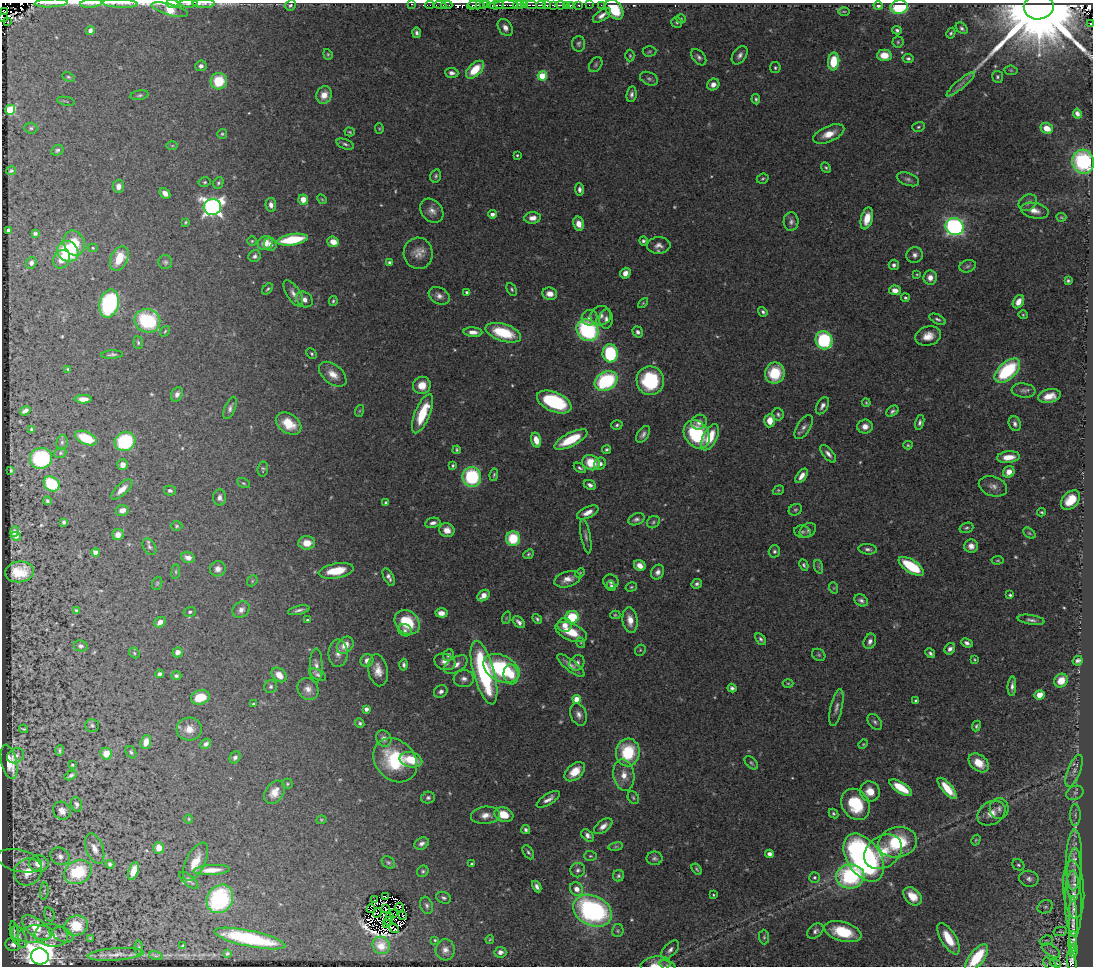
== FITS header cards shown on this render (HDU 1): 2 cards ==
NAXIS1  =                 1091
NAXIS2  =                  964

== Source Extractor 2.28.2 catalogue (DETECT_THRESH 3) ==
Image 1091 x 964 px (HDU 1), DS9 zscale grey, 1 PNG px = 1 image px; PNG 1095 x 968 px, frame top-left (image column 1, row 964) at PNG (2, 3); each listed source drawn as its Kron ellipse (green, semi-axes under 4 px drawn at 4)
Background 0.616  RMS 0.036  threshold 0.109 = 3 sigma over >= 5 px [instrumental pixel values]
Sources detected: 583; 14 with non-positive FLUX_AUTO (blend fragments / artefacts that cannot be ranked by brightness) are neither listed nor drawn; of the other 569, the 500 brightest by FLUX_AUTO listed and drawn (69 fainter detections omitted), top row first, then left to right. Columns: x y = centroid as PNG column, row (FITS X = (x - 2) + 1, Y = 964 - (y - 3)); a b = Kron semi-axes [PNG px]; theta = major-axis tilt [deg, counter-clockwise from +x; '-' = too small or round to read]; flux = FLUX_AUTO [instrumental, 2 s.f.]
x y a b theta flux
51 3 17 2 2 7.5
91 3 11 3 5 5.7
120 3 18 4 -3 9.4
172 3 6 2 -4 31
189 3 9 3 1 4.5
204 4 11 3 0 5.3
412 4 3 2 - 3.7
487 4 4 2 - 19
524 4 3 2 - 38
547 4 3 2 - 79
290 5 6 5 - 4.9
430 5 4 2 - 6.4
440 5 6 3 -5 8.8
447 5 5 2 - 28
472 5 5 2 - 75
476 5 8 2 -3 67
483 5 2 2 - 11
497 5 7 3 13 100
506 5 12 3 1 68
518 5 5 2 - 39
531 5 6 2 -2 120
541 5 5 2 - 66
553 5 3 2 - 160
560 5 5 3 - 65
567 5 3 2 - 28
570 5 3 3 - 31
578 5 3 3 - 28
589 5 2 2 - 3.7
601 5 2 2 - 8.7
878 6 4 4 - 6.6
899 7 9 6 7 160
1039 7 15 12 8 58000
170 10 19 5 -15 160
614 10 11 7 -52 77
3 11 3 3 - 120
844 11 5 3 - 2.8
602 15 10 5 35 14
3 18 3 2 - 55
681 19 5 4 - 2.9
8 21 3 2 - 3.6
677 22 5 5 - 4.4
1091 23 3 3 - 8.9
505 28 9 6 -56 15
962 28 7 4 -45 6.1
897 30 5 4 - 6
90 31 4 4 - 9
417 33 5 4 - 6.7
951 33 5 4 - 4.7
898 42 5 5 - 4
579 44 8 6 87 6.5
650 51 7 5 2 4.4
328 54 5 4 - 3.2
740 55 10 6 54 11
884 55 7 6 - 40
630 56 6 4 89 3.5
699 57 9 6 -51 8
908 59 5 4 - 5.4
834 61 9 5 85 73
596 65 8 6 53 5.3
201 66 6 5 - 10
775 68 5 5 - 4.2
475 70 11 6 45 60
1011 70 6 4 -7 3.4
452 73 7 5 -5 10
542 76 4 4 - 100
68 77 6 4 -26 3.7
998 77 6 5 - 5
649 79 9 6 -23 7.8
219 81 8 8 - 97
713 84 6 5 - 16
961 84 18 4 40 12
632 94 8 5 81 8.6
139 95 9 4 9 5.6
324 95 9 7 69 27
756 99 5 3 - 4.5
66 101 9 2 -11 3
10 110 5 5 - 150
1077 114 5 4 - 9.7
918 127 6 4 17 4.3
31 128 6 5 - 4.7
1047 128 6 5 - 33
379 129 5 4 - 2.8
350 132 5 4 - 3.6
222 134 5 5 - 3.9
829 134 16 8 23 33
345 144 9 5 -21 6.9
172 146 6 4 0 2.9
57 150 6 5 - 6.1
517 155 4 3 - 3.5
1083 162 12 10 -76 270
826 167 6 4 -48 4.2
11 171 5 4 - 4.8
436 176 6 5 - 5.2
763 179 6 5 - 4.1
908 179 11 6 -19 8.6
205 182 6 5 - 4.1
218 183 6 5 - 4.5
118 186 7 6 - 15
579 189 6 4 -84 8.3
165 193 6 4 -49 13
303 199 5 5 - 33
322 199 5 4 - 2.9
1028 203 10 7 33 11
271 205 7 5 -83 13
212 207 9 8 - 1200
432 211 13 10 -49 19
1035 211 14 7 -12 22
492 214 4 4 - 12
1061 217 5 3 - 3.4
532 218 8 6 4 18
867 218 11 6 76 39
186 222 4 3 - 2.9
791 222 9 7 88 10
579 224 7 5 -77 26
955 227 9 8 - 700
8 230 3 3 - 5.6
35 233 4 3 - 6.2
292 240 15 5 9 150
252 241 4 4 - 3.1
643 241 5 4 - 5.7
333 242 6 5 - 37
74 243 13 10 -66 62
265 243 8 6 36 34
270 244 6 6 - 11
659 245 12 8 1 16
93 248 5 4 - 4.3
68 251 11 10 - 170
418 253 16 14 -84 29
915 255 8 8 - 11
255 256 6 5 - 7.3
119 258 13 8 64 66
62 259 10 8 58 27
165 262 7 7 - 6.1
31 263 6 5 - 9.8
390 263 4 4 - 6
894 265 5 5 - 7.5
968 266 8 6 17 6.5
625 273 5 5 - 17
917 274 4 3 - 2.8
930 278 7 6 - 18
1068 281 4 4 - 4.6
268 289 6 3 47 3.8
512 289 7 4 -60 4.4
895 290 6 5 - 19
467 292 4 3 - 4.5
293 293 15 6 -58 16
550 294 7 6 - 22
439 296 11 8 -29 15
905 298 4 4 - 4.2
304 299 9 7 -37 16
333 301 5 3 - 4.2
1018 302 7 5 58 23
643 303 6 3 45 3
109 304 14 9 76 430
763 312 5 4 - 5.4
1023 315 4 4 - 3
601 316 10 9 - 16
590 318 8 7 - 13
606 319 9 6 -90 12
938 319 9 4 -26 6.3
147 321 13 11 -18 220
587 330 12 10 -43 360
165 331 6 3 54 3.1
473 332 9 5 -3 18
638 332 6 5 - 8.5
503 333 18 8 -18 130
928 336 13 9 17 31
824 340 9 8 - 220
138 343 6 4 -83 4.8
610 353 9 7 -87 200
312 354 6 4 -47 4
112 355 11 4 2 6.6
68 369 3 3 - 4
1007 371 15 8 43 220
775 373 10 9 - 95
333 374 16 9 -39 32
606 381 12 9 30 240
650 381 14 13 - 190
422 385 9 8 - 35
1024 390 12 7 -6 10
177 394 8 5 62 11
1049 396 11 6 12 33
83 399 8 4 0 17
554 402 18 9 -23 220
866 403 4 3 - 2.8
822 406 9 5 61 11
230 408 12 5 67 9.6
25 411 6 4 34 12
359 411 6 4 71 3.1
892 411 7 4 34 6.4
422 414 21 7 67 100
778 414 6 5 - 5.4
770 421 6 5 - 33
699 422 8 7 - 15
920 422 8 4 76 7
288 424 14 9 -35 55
1015 424 7 6 - 8.9
617 425 6 4 18 5
865 426 8 7 - 18
804 427 13 6 58 12
32 430 4 3 - 5.2
643 434 9 5 55 11
697 434 15 12 -55 210
710 437 14 7 63 63
86 438 11 6 -23 83
536 440 7 5 -74 30
571 440 18 6 27 100
125 441 10 9 - 210
62 442 7 5 77 5.4
908 445 4 4 - 3.2
607 449 5 4 - 4.6
457 450 4 3 - 4.1
60 453 6 5 - 3.7
828 454 11 5 -50 12
1008 457 11 6 6 35
41 458 11 10 - 220
591 463 9 7 -21 66
600 464 6 5 - 12
123 465 5 5 - 17
453 465 4 4 - 4.5
580 468 7 3 -35 5.8
263 469 7 5 82 5.3
11 471 3 3 - 2.9
1009 472 6 5 - 26
494 475 6 4 81 3.8
802 476 8 4 54 18
472 477 10 9 - 210
243 483 7 4 -27 4.1
52 484 8 7 - 140
590 485 6 4 -25 9.4
993 486 14 9 -18 16
122 489 13 5 43 20
778 490 6 4 21 3.4
170 491 6 5 - 6.6
220 498 8 6 -87 10
1071 500 11 7 46 50
47 501 4 3 - 4.3
386 503 4 3 - 5.7
122 510 6 5 - 18
795 510 7 5 29 5
588 512 11 5 25 19
1042 512 4 3 - 3.5
636 519 8 5 21 8.2
64 522 4 3 - 5.2
653 522 7 5 38 5.1
433 523 8 5 10 11
177 526 6 4 -1 3.8
966 528 7 5 18 4.9
447 530 7 7 - 21
808 530 9 6 34 7.7
14 531 5 4 - 5.6
803 532 8 6 -8 6
1029 533 7 4 -36 4
118 535 6 5 - 16
16 536 5 4 - 6.5
586 536 17 4 -80 10
513 539 7 7 - 99
307 543 8 6 2 37
971 546 7 6 - 17
149 547 9 6 -59 6.5
868 549 9 5 -5 7.7
774 551 6 5 - 6.2
95 552 4 4 - 35
528 554 6 4 41 4.1
188 557 7 5 -18 15
998 560 6 4 6 2.9
640 565 6 5 - 19
804 565 6 4 -63 4.9
911 566 14 6 -33 130
819 567 7 4 -71 4
218 569 8 7 - 15
336 571 17 7 10 75
19 572 14 10 7 45
176 572 7 3 83 3.4
658 572 8 6 61 12
580 573 5 4 - 3
389 577 9 5 -62 9.5
567 579 13 7 17 21
252 581 6 4 49 4.3
611 582 8 7 - 8.1
157 583 7 5 70 3.7
697 584 5 4 - 6.4
611 586 5 4 - 6.9
631 587 6 4 17 3.3
834 588 6 4 -72 3
484 595 7 5 38 20
1010 595 4 3 - 4.6
861 600 7 5 -33 8.2
76 610 4 3 - 5.9
241 610 9 7 37 13
299 610 11 3 13 9.5
190 612 6 5 - 4.9
441 613 6 4 -4 18
615 615 5 4 - 3.1
572 617 7 6 - 130
506 618 6 4 71 3.3
537 619 5 4 - 5.1
307 620 3 3 - 4.5
630 620 13 7 -83 29
1031 620 13 5 -9 9.3
160 622 6 4 38 17
407 622 14 11 -42 92
519 622 7 4 -43 11
565 625 7 7 - 22
405 630 7 6 - 7.9
571 632 17 8 -23 64
761 639 7 4 -54 6.8
870 641 8 6 69 12
581 643 5 3 - 2.8
967 643 6 4 -24 8.5
345 645 9 7 46 33
81 646 7 5 -13 7.2
950 649 6 5 - 11
640 650 6 5 - 3.4
178 652 5 5 - 16
134 653 6 4 -49 3.6
338 653 14 9 -89 20
930 653 5 4 - 6
448 655 6 5 - 8.7
819 655 7 5 -32 4.5
975 659 4 3 - 2.8
367 660 6 6 - 17
1078 661 5 4 - 7.7
445 662 11 8 -21 17
577 663 8 7 - 11
404 665 6 4 -89 7
456 665 13 7 30 20
571 665 17 5 -39 16
316 666 17 6 -90 14
501 668 19 13 -26 230
378 670 16 9 -80 31
484 673 33 10 -75 380
159 674 4 4 - 7.2
317 674 9 5 -29 7
511 674 10 7 -82 34
279 675 8 6 -43 27
176 676 5 4 - 6.5
464 679 10 8 6 13
1061 681 7 6 - 29
788 683 5 3 - 2.7
1012 686 10 4 86 9.6
271 687 7 6 - 6.6
732 688 4 4 - 6.7
308 689 11 9 -50 18
441 691 7 6 - 9
1039 695 5 4 - 43
200 697 9 7 16 57
577 699 4 4 - 47
916 701 4 3 - 4.8
253 704 3 3 - 4.3
836 707 19 6 77 14
366 709 4 4 - 12
579 715 11 8 -71 14
875 722 9 6 -51 7.3
360 723 5 4 - 4.8
92 726 7 6 - 5.5
976 726 5 4 - 4.6
23 729 4 2 - 3.1
189 729 12 11 - 28
384 738 8 7 - 12
146 742 7 5 73 21
206 744 6 4 44 8.1
863 744 5 4 - 2.9
60 750 5 3 - 4.7
131 752 7 5 -54 5.3
628 752 14 12 82 140
106 754 6 5 - 41
16 756 9 7 29 8.5
235 757 6 5 - 8
395 760 24 19 -46 170
411 760 11 7 -14 70
9 762 17 7 -77 24
751 763 8 5 -44 5.1
979 763 11 8 -38 39
72 765 3 3 - 2.8
1074 771 17 6 68 14
575 772 12 7 42 44
71 775 6 3 28 7.3
624 775 16 10 -79 32
287 784 5 5 - 3.8
901 788 13 5 -32 73
947 788 13 5 -49 61
870 791 10 9 - 34
274 792 13 9 56 31
1075 793 9 6 24 7.8
633 797 7 5 -60 4.7
428 798 7 6 - 6.8
548 799 13 5 32 14
76 804 7 5 -76 7.8
856 804 16 13 -58 120
999 809 10 9 - 14
62 811 9 8 - 17
833 813 5 4 - 4
991 813 15 11 32 31
485 815 14 8 5 22
504 815 9 7 -20 54
1075 815 11 5 90 7.7
189 819 4 4 - 2.7
321 820 5 4 - 3.1
603 826 10 5 37 16
526 830 4 4 - 6
588 835 7 5 -43 11
976 840 5 3 - 3.5
897 842 19 15 12 150
422 843 7 5 29 11
616 847 7 3 9 4.2
95 848 16 8 -70 19
159 848 6 5 - 23
528 852 8 4 -59 5.4
883 852 20 15 36 63
769 854 4 4 - 10
60 856 10 8 -29 13
590 856 6 5 - 4.2
654 858 8 6 0 7.3
864 858 27 16 -56 860
1074 860 30 8 88 39
20 861 23 11 -13 12
196 862 21 9 63 44
388 862 7 5 -34 4.9
39 863 10 8 -5 31
110 864 4 4 - 6.1
472 864 4 3 - 5
1018 865 6 5 - 5
697 869 6 4 -54 4
212 870 18 5 3 33
578 870 7 7 - 8.2
133 871 9 5 72 33
423 871 6 5 - 4.9
28 872 15 13 36 49
78 872 14 11 29 150
1074 875 27 7 88 24
618 876 6 5 - 5.5
850 876 14 12 5 260
814 877 5 5 - 5.1
1029 879 10 8 -12 11
189 880 12 5 -41 9.7
537 886 6 4 -64 9.8
577 889 7 6 - 21
1074 890 29 10 -86 30
44 891 9 4 84 4.2
713 895 3 2 - 2.8
385 896 3 2 - 8.7
913 896 11 7 -45 38
443 898 8 5 -21 6.7
220 899 15 12 57 280
374 900 3 2 - 4.2
1073 904 33 8 -89 29
427 905 9 6 -72 7.8
399 907 4 4 - 6.7
1045 907 8 6 27 6.2
371 909 4 2 - 3
386 909 3 2 - 5.8
592 911 20 15 -26 480
377 913 5 3 - 3.3
49 914 7 5 -73 4.4
393 914 2 2 - 3.8
403 915 3 3 - 7.3
389 916 3 2 - 5
389 921 4 2 - 3
386 924 3 2 - 3.1
1073 925 28 4 -89 13
76 926 12 10 17 68
36 928 17 9 -38 58
394 928 5 3 - 7.3
618 931 6 6 - 4.2
815 931 9 6 38 8.8
843 932 19 9 -16 96
1060 932 6 4 12 3.3
14 933 11 4 -79 4.9
35 934 18 9 5 23
51 935 17 11 -8 34
63 935 11 7 -24 11
19 936 12 6 -66 9.5
764 937 7 5 -89 4.6
91 938 4 3 - 3
250 939 36 8 -12 250
490 939 4 4 - 2.9
948 939 18 7 -59 63
435 940 3 3 - 3.1
1046 941 7 5 17 4.1
1073 941 9 3 80 3.2
13 944 7 6 - 9.1
381 945 9 8 - 28
183 946 3 3 - 3.2
139 947 7 3 90 2.8
445 950 10 9 - 16
670 950 11 6 48 12
1051 951 10 5 -35 8.5
1073 951 7 4 82 6.6
500 952 6 5 - 12
227 953 3 3 - 3.6
116 954 28 6 4 18
40 956 9 8 - 4100
156 956 7 4 -18 5.2
977 958 16 7 51 140
1055 963 6 3 -18 2.8
1072 963 11 4 -80 30
1050 964 8 4 -39 3.4
655 965 15 8 6 22
668 965 8 4 -18 5
At the frame edge (FLAGS 8, measured only in part): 16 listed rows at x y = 51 3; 91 3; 120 3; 172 3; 189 3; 204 4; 412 4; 1039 7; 170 10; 3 11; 3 18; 1091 23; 977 958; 1072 963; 655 965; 668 965
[69 fainter detections neither listed nor drawn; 14 non-positive-flux detections neither listed nor drawn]